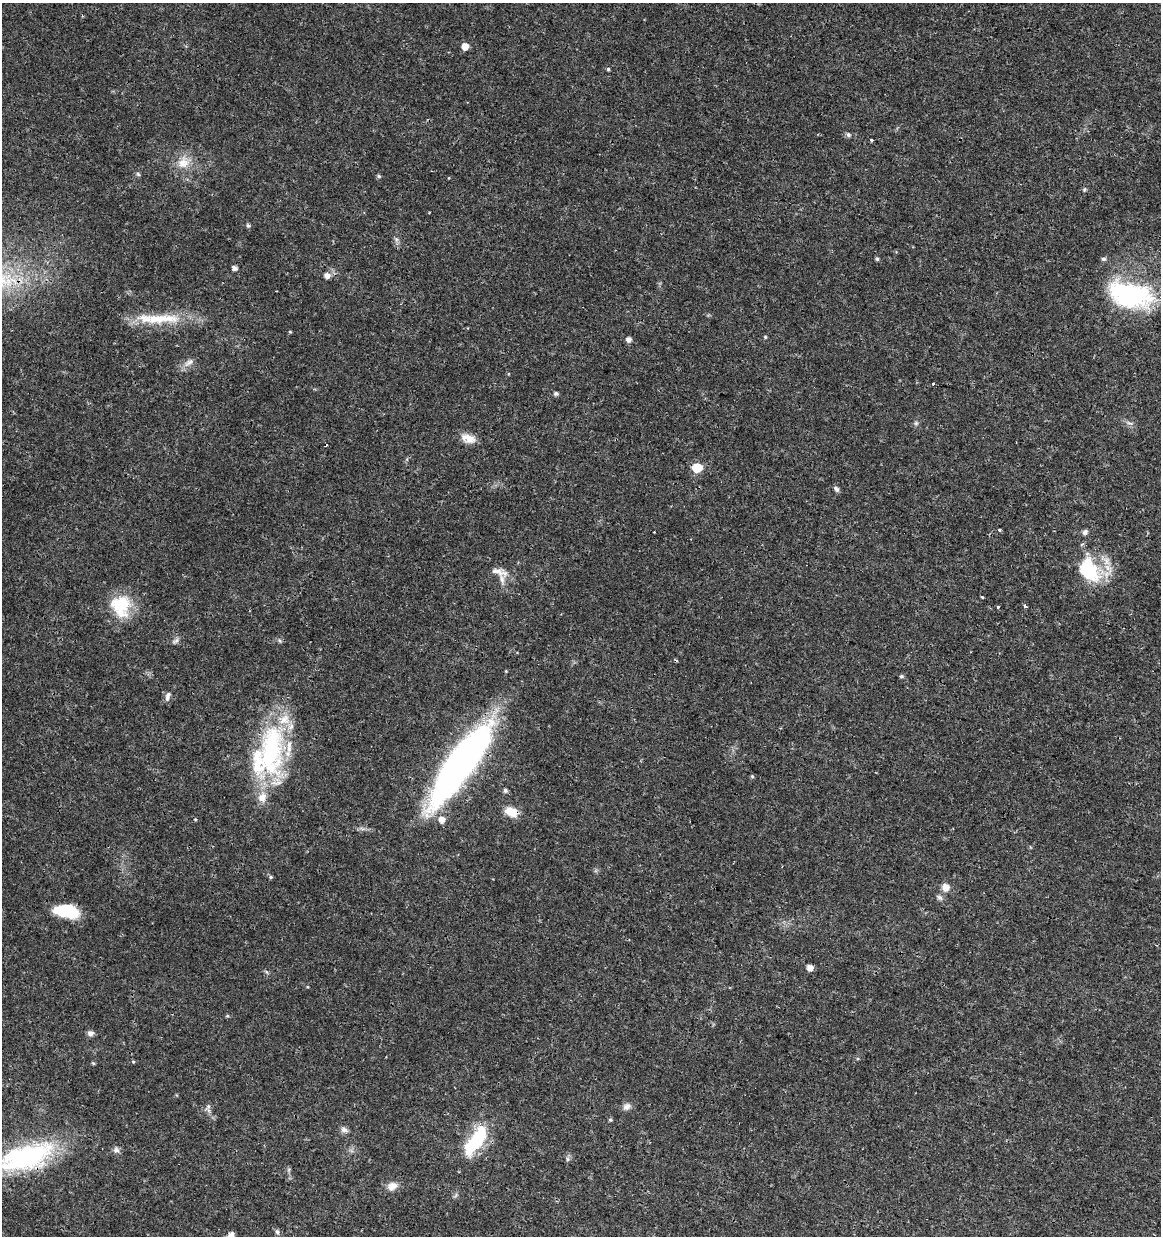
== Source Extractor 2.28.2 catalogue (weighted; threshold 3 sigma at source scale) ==
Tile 6 of 4 x 4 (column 2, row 2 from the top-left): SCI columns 1386-2544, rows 2478-3711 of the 5148 x 4947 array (HDU 1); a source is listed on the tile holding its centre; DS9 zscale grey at full resolution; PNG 1163 x 1238 px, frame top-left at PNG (2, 3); no overlay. Shown black and unused: <1% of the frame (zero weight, under 3 of 4 exposures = <1% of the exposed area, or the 3 px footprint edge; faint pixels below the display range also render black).
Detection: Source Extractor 2.28.2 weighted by HDU 2 'WHT'; one run over the whole footprint, this tile lists its part. Background 0.0192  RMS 0.0018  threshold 0.00796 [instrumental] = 3 sigma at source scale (4.5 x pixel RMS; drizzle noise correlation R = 1.50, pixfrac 1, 0.0396/0.0396 arcsec/px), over >= 5 px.
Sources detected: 75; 4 cosmic-ray / hot-pixel residue — not listed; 6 inside a brighter listed object's ellipse — not listed separately; the other 65 listed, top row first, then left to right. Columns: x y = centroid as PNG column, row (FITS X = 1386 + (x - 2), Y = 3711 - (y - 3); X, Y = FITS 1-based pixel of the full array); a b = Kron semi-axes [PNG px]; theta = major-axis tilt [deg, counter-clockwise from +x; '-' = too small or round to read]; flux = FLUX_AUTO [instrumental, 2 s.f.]
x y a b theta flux
465 46 6 5 - 1.8
608 69 4 4 - 0.25
848 135 6 5 - 0.45
871 139 4 3 - 0.76
183 163 18 15 65 3
138 174 7 4 -46 0.27
379 176 5 4 - 0.31
248 225 6 5 - 0.3
396 239 7 4 -18 0.33
877 259 5 4 - 0.32
1104 259 6 5 - 0.41
235 268 5 4 - 0.71
327 276 6 6 - 1.1
2 280 26 17 80 7.6
1130 295 56 29 -14 22
167 319 40 11 -3 5.7
290 332 5 3 - 0.16
765 337 5 4 - 0.19
629 339 5 5 - 0.8
189 362 17 7 37 1.1
933 384 3 2 - 0.23
556 394 5 4 - 0.43
916 423 6 5 - 0.33
1130 423 11 3 -19 0.46
468 438 18 11 -20 1.9
697 468 6 6 - 7
836 489 8 5 -49 0.46
1000 530 4 3 - 0.24
1085 532 7 6 - 0.52
1106 561 13 10 -75 1.8
1089 570 30 20 -64 11
499 572 27 9 -16 1.7
982 597 3 2 - 0.33
121 606 29 25 -77 7.1
1025 606 3 3 - 0.5
998 607 3 3 - 0.59
176 641 11 5 36 0.5
901 676 5 4 - 0.3
168 696 13 6 71 0.76
269 753 69 37 74 28
460 764 89 23 54 84
752 776 5 4 - 0.24
505 790 5 5 - 0.4
511 812 15 10 -22 2.9
195 819 4 3 - 0.14
271 877 5 5 - 0.26
946 887 9 8 - 1.5
940 897 9 6 -38 0.51
66 911 24 12 -11 7.3
810 968 6 5 - 1.3
227 1016 5 4 - 0.2
90 1033 7 7 - 0.72
133 1062 5 4 - 0.2
93 1063 6 3 -18 0.2
208 1107 9 5 45 0.49
627 1107 10 8 29 0.9
610 1120 4 4 - 0.28
344 1130 10 7 -27 0.68
476 1141 43 16 55 10
116 1150 9 8 - 0.66
27 1156 55 23 18 29
568 1159 7 4 -89 0.35
392 1186 13 10 18 1.5
277 1232 6 5 - 0.43
231 1236 10 8 70 1.1
Overlapping masked pixels (flux is a lower limit): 4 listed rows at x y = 2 280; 460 764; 511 812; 27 1156
Isophote crosses this tile's border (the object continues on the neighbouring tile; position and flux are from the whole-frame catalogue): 3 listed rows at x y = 2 280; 27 1156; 231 1236